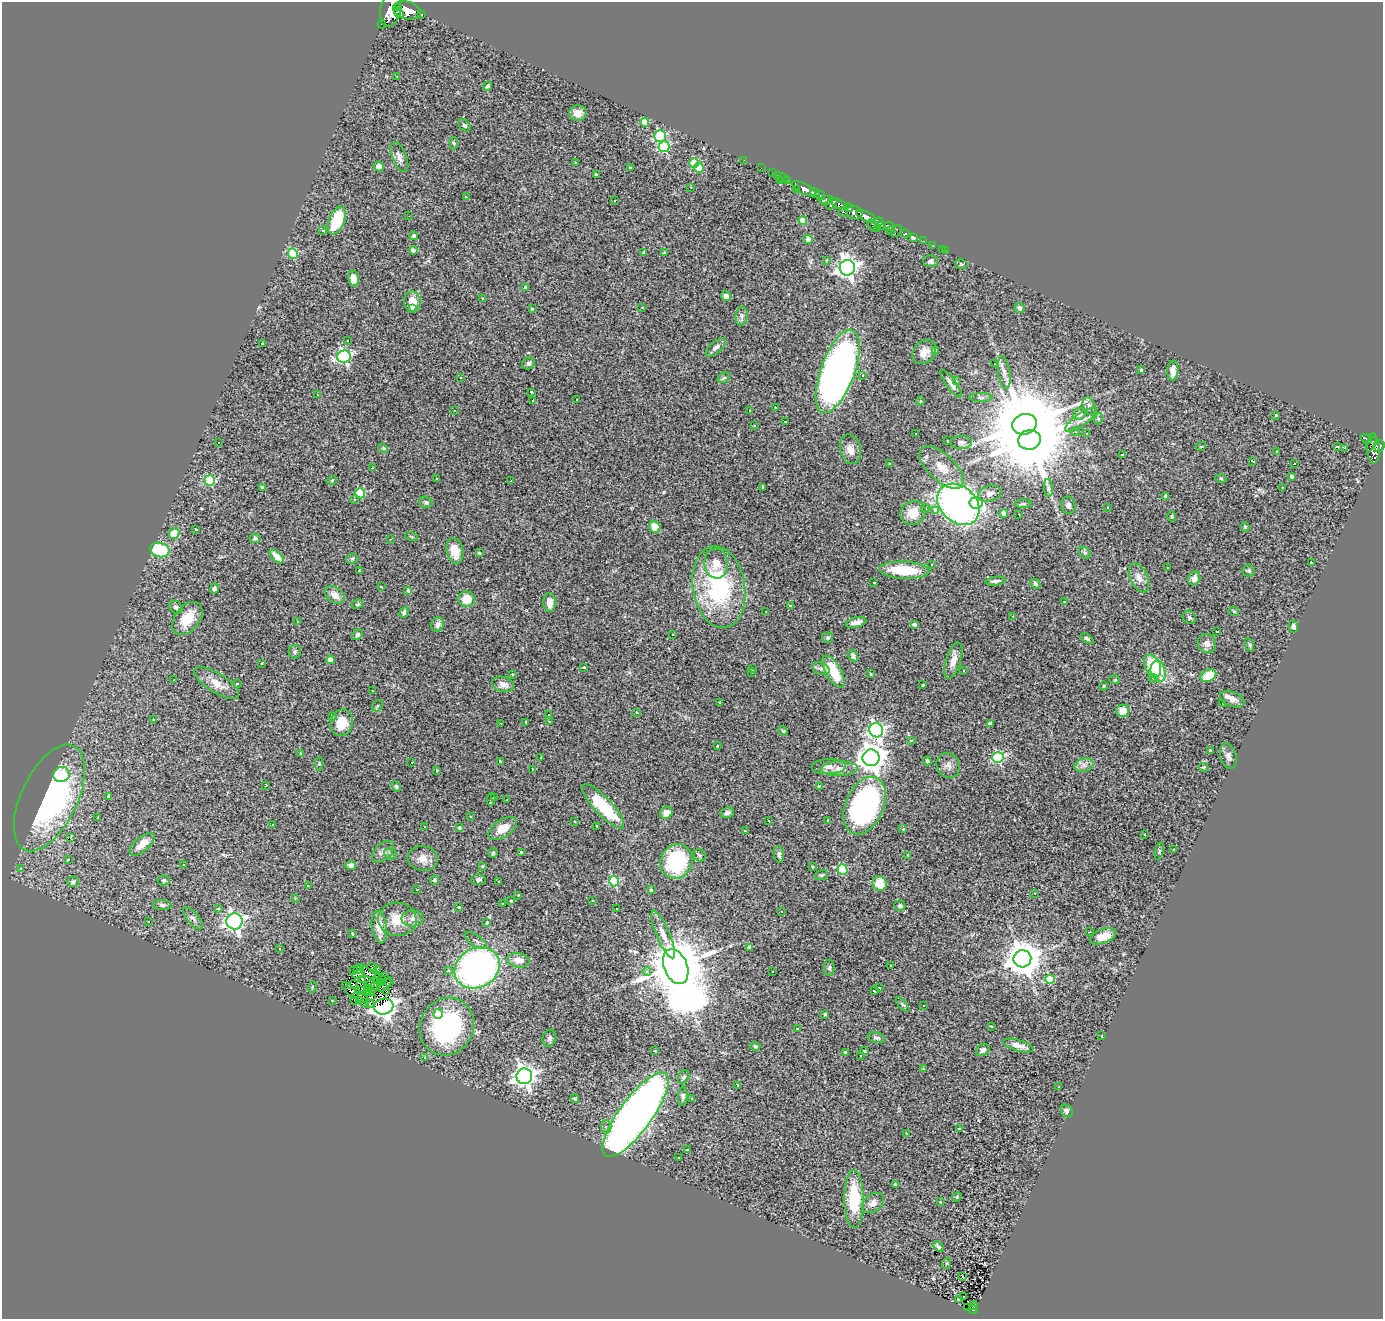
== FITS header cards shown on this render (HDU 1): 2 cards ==
NAXIS1  =                 1381
NAXIS2  =                 1317

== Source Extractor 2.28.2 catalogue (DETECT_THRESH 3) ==
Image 1381 x 1317 px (HDU 1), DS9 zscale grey, 1 PNG px = 1 image px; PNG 1385 x 1321 px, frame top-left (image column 1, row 1317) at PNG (2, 2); each listed source drawn as its Kron ellipse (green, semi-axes under 4 px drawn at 4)
Background 0.656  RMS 0.091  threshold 0.274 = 3 sigma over >= 5 px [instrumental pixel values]
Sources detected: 451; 2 with non-positive FLUX_AUTO (blend fragments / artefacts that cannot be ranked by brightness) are neither listed nor drawn; the other 449 listed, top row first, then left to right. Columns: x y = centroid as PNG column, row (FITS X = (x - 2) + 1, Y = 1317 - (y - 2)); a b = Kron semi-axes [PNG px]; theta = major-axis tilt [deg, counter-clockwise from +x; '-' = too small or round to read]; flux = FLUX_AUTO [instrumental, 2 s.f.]
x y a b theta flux
398 7 2 2 - 6300
391 9 17 10 79 2900
407 10 14 8 -14 2500
399 13 6 3 -51 380
421 14 3 3 - 78
382 24 4 2 - 46
397 76 3 3 - 19
488 86 5 3 - 12
578 113 9 7 7 45
645 122 4 4 - 160
464 125 7 5 -49 14
660 136 5 5 - 660
454 143 6 3 -81 7.4
664 147 5 5 - 610
399 157 16 7 -68 32
744 160 2 2 - 5.5
576 163 3 3 - 24
694 163 5 5 - 190
379 166 5 5 - 37
630 167 3 3 - 40
699 168 5 5 - 200
761 168 2 2 - 5.4
772 173 2 2 - 4.2
596 174 3 3 - 13
777 175 3 2 - 6.3
783 178 5 3 - 54
788 180 3 2 - 21
780 181 3 3 - 42
691 187 3 2 - 8.6
796 189 2 2 - 3.9
804 189 13 5 -27 930
815 193 5 3 - 460
820 195 5 3 - 320
466 197 3 3 - 41
826 200 7 4 12 330
615 201 3 3 - 32
832 204 6 4 46 420
839 204 8 4 -26 430
848 208 4 3 - 220
843 212 5 3 - 57
855 213 8 6 -25 590
409 216 2 2 - 31
866 217 10 5 -26 1700
803 220 4 4 - 95
337 221 15 8 68 230
879 222 4 3 - 300
872 225 6 4 -62 20
882 225 3 2 - 41
889 226 5 3 - 370
878 228 2 2 - 8.5
322 231 3 3 - 20
890 231 3 2 - 74
896 231 6 3 57 59
905 233 4 3 - 220
414 236 4 4 - 11
914 237 4 3 - 130
808 239 4 4 - 86
923 241 3 2 - 14
933 246 3 2 - 16
942 249 2 2 - 4.6
413 250 4 4 - 23
946 251 2 2 - 8
644 253 3 3 - 100
665 253 3 3 - 37
293 254 5 5 - 320
827 260 3 3 - 15
931 261 7 6 - 15
961 264 6 5 - 7.6
847 268 8 7 - 3800
353 279 8 5 -82 41
525 288 4 4 - 11
726 296 5 4 - 28
483 298 3 2 - 5.1
412 302 10 8 -85 71
642 307 3 3 - 8.1
532 308 3 3 - 5.7
1019 308 5 5 - 29
412 309 4 3 - 20
742 316 9 6 86 21
347 341 3 2 - 5.4
263 344 3 3 - 130
716 347 12 5 41 25
935 350 3 3 - 150
924 352 13 10 47 53
344 356 7 6 - 1200
528 363 6 6 - 19
994 364 2 2 - 17
1141 370 3 3 - 43
838 371 44 17 70 4000
1173 371 10 5 87 37
1004 373 16 6 -81 37
862 376 3 2 - 5.7
461 377 3 3 - 8.2
724 378 6 4 30 9.4
956 381 4 3 - 8.9
951 384 16 5 -54 32
531 392 4 3 - 58
317 395 3 2 - 12
981 398 12 4 0 15
533 400 3 3 - 41
576 400 3 2 - 2.8
921 401 5 3 - 5.2
1089 406 9 6 -68 21
775 407 3 3 - 13
454 410 3 2 - 6.8
750 410 3 3 - 10
1079 414 6 6 - 30
1276 415 3 3 - 39
1098 419 6 4 73 7.1
1081 420 19 6 35 36
785 421 3 2 - 8.9
1025 424 12 10 16 79000
754 425 3 3 - 17
1076 432 4 3 - 9.1
916 433 3 2 - 8.6
1087 434 3 2 - 7.9
1366 439 6 3 -37 60
1030 440 11 10 - 64000
948 441 4 3 - 21
218 442 2 2 - 4.7
961 442 11 6 2 28
1371 442 9 4 71 170
1201 446 5 3 - 5.9
1379 446 6 4 68 360
1338 447 3 2 - 10
383 448 5 4 - 6.2
1344 448 3 2 - 870
850 449 15 10 -77 54
1374 450 13 6 -89 520
1277 452 3 3 - 93
1122 455 3 3 - 25
1253 461 4 2 - 5.9
890 464 3 3 - 64
1295 464 3 2 - 9
372 468 3 3 - 900
942 468 27 13 -43 110
1292 476 4 3 - 16
437 478 3 3 - 11
1221 478 5 3 - 6.5
332 480 5 3 - 5.3
210 481 5 5 - 440
511 481 3 2 - 7.9
763 487 4 3 - 160
262 488 3 3 - 9.6
1048 488 9 4 -82 18
1282 488 3 2 - 9.6
360 493 5 4 - 330
990 493 12 7 16 33
1166 496 4 4 - 23
355 499 4 3 - 9.2
426 502 7 5 -19 16
976 503 6 5 - 150
958 504 23 18 -42 2400
1023 504 8 4 0 11
1068 505 9 7 -80 25
1108 507 3 2 - 8.1
926 508 4 4 - 10
935 510 4 3 - 80
913 513 13 11 32 110
1004 513 4 4 - 29
1019 514 3 2 - 16
1172 516 5 3 - 6.2
655 527 6 5 - 76
1245 527 5 4 - 12
195 529 3 3 - 23
174 534 5 5 - 160
412 537 7 3 -19 6.5
255 538 5 5 - 14
390 539 3 2 - 5.7
160 550 9 7 -12 310
455 551 13 8 -77 85
479 552 3 3 - 75
1085 553 7 5 -45 11
277 556 9 4 -44 60
352 559 6 5 - 9.6
716 563 15 12 -82 73
1311 563 3 3 - 160
932 564 3 2 - 7
1168 568 2 2 - 4.8
904 570 25 8 -2 250
359 571 4 3 - 5
1249 571 6 6 - 11
1139 578 16 8 -65 46
1194 578 7 5 60 40
996 581 10 4 8 22
874 582 3 3 - 28
1035 584 5 4 - 10
381 587 4 3 - 17
719 587 41 26 -81 750
214 588 5 4 - 13
408 590 4 3 - 33
335 595 11 7 -36 53
467 599 8 7 - 99
1065 602 3 3 - 51
550 603 9 6 88 57
358 604 6 4 30 9.6
790 606 3 3 - 44
176 607 7 6 - 13
1234 611 5 4 - 7
404 612 5 4 - 17
765 612 3 2 - 7.9
1013 616 3 3 - 9.6
1189 617 7 6 - 12
187 618 19 12 52 130
298 622 3 2 - 13
856 622 10 5 14 45
438 624 7 6 - 22
914 625 4 3 - 22
1293 626 6 4 -78 16
1216 631 3 3 - 18
357 635 6 4 47 11
673 635 3 3 - 24
828 638 5 5 - 9.8
1087 638 7 4 -33 12
1207 644 10 9 - 34
1250 645 7 4 -71 9.9
295 652 6 6 - 14
853 656 6 4 -60 16
330 660 4 4 - 55
953 660 19 7 73 55
262 663 3 3 - 34
1153 666 12 7 -65 270
584 667 3 3 - 87
752 669 3 3 - 33
821 669 9 6 -21 19
963 670 3 3 - 12
833 671 18 8 -60 210
1158 671 10 7 -74 130
752 672 3 3 - 16
512 674 3 3 - 27
871 674 3 3 - 35
1208 676 8 5 27 160
1153 679 4 3 - 8.9
174 680 3 2 - 17
1115 680 5 3 - 5.5
217 683 25 9 -32 78
237 684 4 3 - 25
503 684 11 7 -13 35
923 685 3 3 - 60
1104 686 4 3 - 4.5
372 691 3 2 - 11
1232 699 13 7 -20 37
720 702 4 3 - 41
1223 703 3 3 - 65
377 706 6 5 - 16
1123 711 6 6 - 72
636 712 3 3 - 25
548 715 3 2 - 28
332 716 3 3 - 73
154 719 3 3 - 50
549 721 3 3 - 16
342 723 13 11 75 110
501 723 3 2 - 9.5
525 723 3 3 - 110
990 723 4 3 - 14
876 730 7 7 - 1700
783 731 5 4 - 7.4
911 740 4 3 - 10
717 746 3 3 - 55
1210 750 3 2 - 6.2
301 754 3 3 - 170
1228 756 13 8 -74 29
541 757 3 2 - 14
871 758 8 8 - 8500
998 758 5 5 - 760
500 761 3 3 - 61
927 761 4 3 - 11
412 763 3 2 - 10
319 764 6 4 -90 7.8
948 765 13 11 -61 40
1084 765 9 6 14 27
829 767 17 7 2 39
1204 767 5 3 - 6.7
532 769 3 2 - 11
839 769 18 7 1 54
437 771 3 3 - 25
61 774 8 7 - 70
266 786 3 2 - 7.7
819 786 4 3 - 6.3
396 787 5 4 - 9
108 796 4 3 - 74
494 797 3 3 - 26
49 798 57 28 64 1500
491 799 6 3 80 62
507 800 3 3 - 7.8
603 806 29 8 -47 330
865 806 30 19 67 1400
666 813 6 6 - 51
727 813 7 5 19 22
471 816 3 2 - 9.5
98 817 3 3 - 7.6
828 820 3 3 - 12
769 821 3 2 - 9.7
574 822 3 3 - 19
273 824 3 3 - 35
597 826 3 2 - 12
425 827 3 2 - 5.9
459 828 3 3 - 110
503 828 16 8 33 92
903 829 3 3 - 33
745 831 3 2 - 18
1145 835 3 3 - 8.1
70 838 4 2 - 28
142 844 15 7 41 69
1174 850 3 3 - 20
1159 851 9 3 77 8.3
383 852 13 8 44 32
493 853 5 4 - 8.1
521 853 4 3 - 21
390 854 7 5 -25 11
779 854 8 5 -81 16
699 855 7 5 -45 12
907 855 3 3 - 19
423 858 15 12 -9 60
68 860 4 3 - 8.6
676 861 17 15 62 510
183 865 3 2 - 11
351 865 5 4 - 18
482 866 4 3 - 5.9
813 866 3 3 - 82
21 868 3 3 - 26
843 869 5 5 - 360
822 875 7 5 20 8.7
164 880 6 5 - 12
434 880 5 4 - 10
478 880 7 5 3 16
614 881 5 5 - 480
73 882 6 5 - 14
499 882 4 3 - 38
880 884 7 7 - 110
308 886 3 3 - 14
417 889 3 3 - 19
651 890 4 3 - 79
1035 893 3 3 - 14
518 895 3 3 - 25
295 898 3 3 - 11
593 900 3 2 - 6.4
511 901 3 3 - 24
503 904 3 3 - 17
162 905 9 5 -5 16
900 906 5 5 - 12
459 907 3 3 - 56
617 908 2 2 - 6.9
218 909 3 3 - 60
781 912 3 2 - 6.6
193 918 13 6 -49 25
397 919 19 16 -7 140
412 919 11 8 0 31
149 921 3 2 - 11
234 921 8 8 - 2400
487 922 3 3 - 93
379 927 16 7 -81 88
1090 932 3 2 - 14
353 933 3 3 - 58
663 935 26 6 -67 73
1103 936 13 7 20 69
476 941 13 5 -34 25
749 947 4 4 - 32
280 949 3 2 - 6
1022 959 9 8 - 15000
518 960 11 7 -9 59
891 965 3 3 - 47
361 967 3 2 - 6.8
372 967 5 3 - 13
676 967 18 11 -69 51000
477 968 23 19 29 2300
829 968 8 5 89 12
378 969 4 2 - 12
354 970 3 2 - 3.1
357 970 4 2 - 6.3
448 970 3 3 - 40
647 971 4 4 - 19
772 972 2 2 - 4.1
368 973 9 2 -33 5.5
358 974 6 2 5 12
385 977 2 2 - 3.2
377 979 4 3 - 7.3
382 979 4 2 - 3.1
1050 979 5 4 - 260
362 980 4 2 - 3.8
382 983 3 2 - 6.1
390 983 3 2 - 7.3
385 984 9 4 51 3.7
353 985 5 3 - 4.9
370 985 6 2 39 2.7
312 987 6 3 72 5.4
362 987 7 3 -54 13
373 987 6 3 75 3.5
879 988 4 2 - 6.1
369 989 3 2 - 5.1
360 990 2 2 - 5.9
875 990 4 3 - 120
350 991 11 3 -45 5.3
370 992 4 2 - 3.5
387 992 3 2 - 5.9
372 997 2 2 - 3.3
361 998 9 3 -27 17
332 1000 3 2 - 13
360 1000 4 2 - 9
355 1001 4 2 - 16
365 1002 3 2 - 6.7
370 1004 4 3 - 7.5
903 1005 9 3 -49 9.9
923 1005 3 2 - 6.7
384 1007 10 8 14 3300
438 1014 5 5 - 70
825 1014 3 3 - 9.4
991 1026 3 3 - 33
447 1027 29 26 61 910
797 1028 3 3 - 25
1102 1035 3 3 - 17
549 1038 8 6 71 18
876 1038 9 5 -14 16
755 1046 5 3 - 7.3
1018 1046 15 5 -16 38
983 1050 7 6 - 18
655 1051 3 3 - 20
864 1051 4 3 - 6.1
845 1052 3 3 - 56
861 1056 3 3 - 46
425 1057 3 3 - 14
924 1069 3 3 - 20
524 1076 8 8 - 4300
684 1077 7 5 62 13
737 1085 3 3 - 22
1059 1087 3 2 - 13
683 1096 9 5 84 15
691 1098 3 3 - 27
575 1099 4 4 - 10
1067 1111 7 5 -62 17
636 1115 51 16 54 4900
606 1127 6 5 - 18
959 1129 3 3 - 23
906 1134 3 3 - 16
687 1150 3 3 - 74
679 1158 3 2 - 10
895 1184 4 3 - 6.6
957 1197 5 4 - 7.2
854 1199 29 9 -90 320
940 1202 3 3 - 29
873 1203 12 9 37 43
938 1247 6 4 -44 13
947 1263 5 3 - 6.3
963 1277 3 3 - 44
964 1297 3 2 - 5.8
958 1300 3 2 - 6
973 1306 4 2 - 11
967 1308 3 2 - 2.6
973 1310 5 3 - 46
At the frame edge (FLAGS 8, measured only in part): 1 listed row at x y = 391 9
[2 non-positive-flux detections neither listed nor drawn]